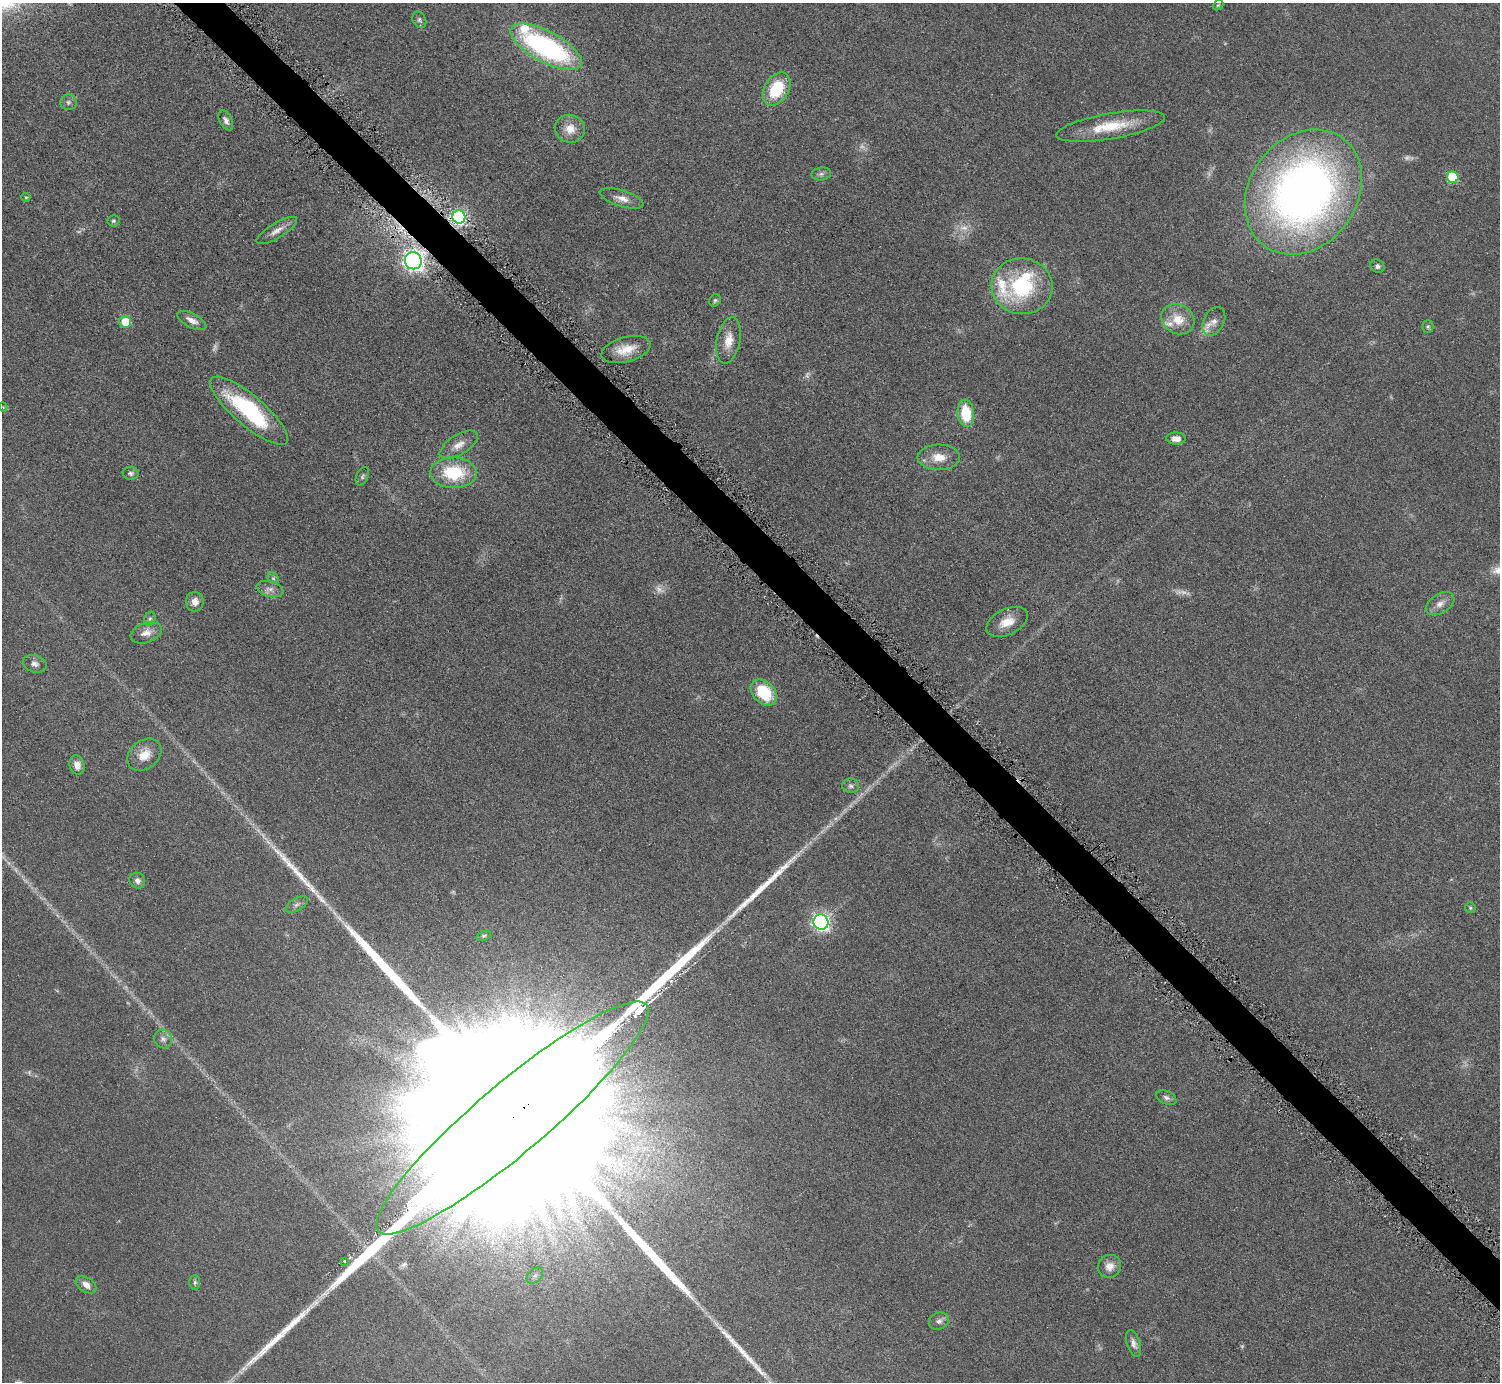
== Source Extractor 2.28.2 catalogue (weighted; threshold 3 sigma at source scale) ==
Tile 6 of 4 x 4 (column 2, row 2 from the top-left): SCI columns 1511-3008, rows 2937-4316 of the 6016 x 6014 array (HDU 1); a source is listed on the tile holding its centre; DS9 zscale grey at full resolution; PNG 1502 x 1384 px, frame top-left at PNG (2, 3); each listed source drawn as its Kron ellipse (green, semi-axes under 4 px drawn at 4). Shown black and unused: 3% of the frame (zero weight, under 4 of 8 exposures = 1% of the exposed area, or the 3 px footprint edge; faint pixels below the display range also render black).
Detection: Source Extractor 2.28.2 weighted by HDU 2 'WHT'; one run over the whole footprint, this tile lists its part. Background 0.0609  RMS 0.0081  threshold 0.0331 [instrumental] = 3 sigma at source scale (4.09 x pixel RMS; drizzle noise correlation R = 1.36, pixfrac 0.8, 0.05/0.05 arcsec/px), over >= 5 px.
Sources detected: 83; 11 too faint to see at this stretch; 4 long thin detections or spike segments (spike, bleed or trail) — neither listed nor drawn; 5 inside a brighter listed object's ellipse — not listed separately; the other 63 listed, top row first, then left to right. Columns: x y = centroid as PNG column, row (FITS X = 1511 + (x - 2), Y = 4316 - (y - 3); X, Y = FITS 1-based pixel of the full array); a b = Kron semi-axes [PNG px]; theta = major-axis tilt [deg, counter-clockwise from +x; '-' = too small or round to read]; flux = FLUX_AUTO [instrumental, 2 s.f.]
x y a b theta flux
1218 5 6 4 42 0.97
419 20 8 6 -63 1.8
546 47 40 15 -28 140
777 89 18 12 60 34
68 102 8 8 - 2.3
226 120 10 6 -63 3.4
1111 126 55 12 10 29
570 129 15 14 - 9.8
821 174 10 6 9 2.4
1453 177 6 6 - 39
1303 192 67 54 54 500
26 197 4 4 - 0.73
622 198 23 8 -17 6.6
459 217 7 6 - 160
113 221 6 6 - 1.4
277 230 23 7 31 6.3
413 261 9 8 - 390
1377 266 7 6 - 2.2
1022 286 31 28 -6 65
715 300 6 5 - 1.4
1178 319 17 14 -28 14
192 321 16 7 -27 5.6
1214 321 15 10 62 5.7
125 322 6 6 - 20
1428 327 6 5 - 1.4
729 340 23 11 79 11
626 350 25 12 15 15
3 407 4 4 - 0.62
249 411 49 15 -40 76
966 413 13 8 -82 25
1176 438 10 6 -2 5.9
459 445 21 10 32 8
939 457 21 13 0 12
131 473 8 6 -4 2.2
453 473 23 15 -2 40
362 476 10 6 65 1.8
273 578 6 5 - 1.5
270 589 14 7 -16 4.2
195 602 10 9 - 5.2
1440 604 15 9 31 6.2
150 619 7 5 68 1.6
1007 622 22 13 26 12
146 633 16 10 19 6.7
35 664 12 8 -16 3.5
764 693 15 10 -45 33
144 755 19 14 39 12
77 765 9 7 -77 5.4
851 786 8 7 - 2.6
137 881 8 7 - 3.1
297 904 12 6 30 3
1470 908 5 5 - 1.2
821 922 8 7 - 270
484 936 7 4 19 1.3
163 1039 9 8 - 3.4
1166 1098 11 6 -26 2.7
512 1118 175 35 40 330000
344 1261 3 3 - 1.4
1109 1266 12 11 - 6.7
535 1276 9 6 47 3
195 1282 7 5 89 1.5
86 1285 11 7 -33 6
939 1321 10 8 24 3.3
1134 1343 14 6 -73 3.7
Overlapping masked pixels (flux is a lower limit): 2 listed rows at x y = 413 261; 512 1118